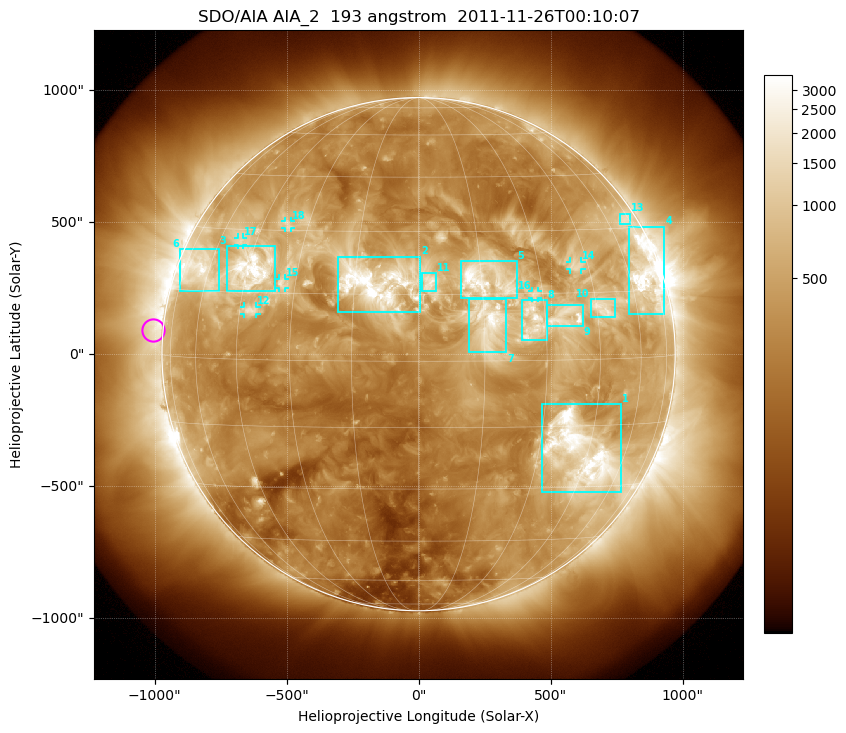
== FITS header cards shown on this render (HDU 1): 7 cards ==
TELESCOP= 'SDO/AIA'
INSTRUME= 'AIA_2'
WAVELNTH=                  193
WAVEUNIT= 'angstrom'
DATE-OBS= '2011-11-26T00:10:07.84'
CTYPE1  = 'HPLN-TAN'
CTYPE2  = 'HPLT-TAN'

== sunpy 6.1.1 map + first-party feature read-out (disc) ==
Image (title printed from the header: SDO/AIA AIA_2  193 angstrom  2011-11-26T00:10:07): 1024 x 1024 px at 2.4 arcsec/px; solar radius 972 arcsec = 405 px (full disc in frame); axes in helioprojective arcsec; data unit not stated in the header (colour bar unlabelled)
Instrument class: DISC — disc imager (sunpy class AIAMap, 193 A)
Bright regions (active regions / flare kernels): reference = the median radial profile (limb darkening/brightening removed); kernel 9 px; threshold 5 sigma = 955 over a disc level ~318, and >= 1.15x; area >= 12 px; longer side >= 10 px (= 24 arcsec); searched inside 0.97 R_sun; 18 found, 18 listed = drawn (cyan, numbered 1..; 6 of them under ~33 arcsec drawn as corner ticks so the feature stays visible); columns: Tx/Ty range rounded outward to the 5 arcsec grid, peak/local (2 s.f.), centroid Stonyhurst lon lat
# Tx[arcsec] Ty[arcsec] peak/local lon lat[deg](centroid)
1 465..770 -525..-190 14 +43 -21
2 -305..10 155..370 11 -10 +17
3 -725..-545 235..410 17 -44 +20
4 795..930 150..485 12 +68 +18
5 160..375 210..355 9.6 +16 +18
6 -905..-755 235..400 8.6 -65 +20
7 190..330 5..210 7.9 +16 +9
8 390..485 50..205 8.4 +27 +9
9 485..625 105..185 7.3 +36 +10
10 650..745 140..210 6.9 +47 +11
11 15..70 240..310 4.7 +3 +18
12 -660..-615 150..180 5.5 -42 +11
13 760..800 490..535 3.9 +71 +32
14 570..620 320..350 5 +41 +21
15 -530..-505 250..285 5.2 -34 +17
16 430..450 210..240 4.7 +28 +15
17 -685..-665 415..445 4.3 -51 +27
18 -510..-485 475..505 4.8 -36 +31
Off-limb structures (1.02-1.3 R_sun): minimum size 162 px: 2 found; the strongest spans PA ~45..130 deg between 1.02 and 1.3 R_sun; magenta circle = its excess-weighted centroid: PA ~85 deg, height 1.04 R_sun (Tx ~-1005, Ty ~90 arcsec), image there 2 x the reference